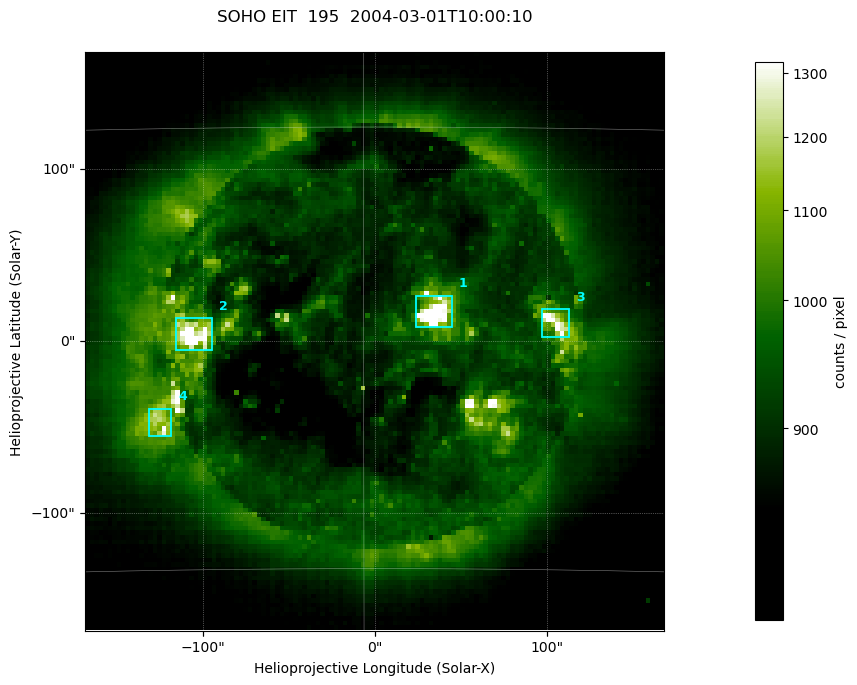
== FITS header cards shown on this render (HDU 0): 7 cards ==
TELESCOP= 'SOHO'               /
INSTRUME= 'EIT'                /
WAVELNTH=                  195 / 171 = Fe IX/X, 195 = Fe XII,
DATE-OBS= '2004-03-01T10:00:10.548' / UTC at spacecraft
CTYPE1  = 'Solar-X '           /
CTYPE2  = 'Solar-Y '           /
BUNIT   = 'counts / pixel    ' /

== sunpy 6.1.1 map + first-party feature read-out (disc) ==
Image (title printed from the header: SOHO EIT  195  2004-03-01T10:00:10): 128 x 128 px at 2.63 arcsec/px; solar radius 979 arcsec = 372 px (partial field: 3.8% of the solar disc is inside the frame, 100% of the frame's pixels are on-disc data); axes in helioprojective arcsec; data unit counts / pixel (BUNIT, on the colour bar)
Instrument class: DISC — disc imager (sunpy class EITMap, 195 A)
Bright regions (active regions / flare kernels): reference = the on-disc median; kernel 3 px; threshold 5 sigma = 244 counts / pixel over a disc level ~897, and >= 1.15x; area >= 16 px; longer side >= 3 px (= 7.9 arcsec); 4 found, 4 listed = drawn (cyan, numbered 1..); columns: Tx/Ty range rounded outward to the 10 arcsec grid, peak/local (2 s.f.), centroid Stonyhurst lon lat
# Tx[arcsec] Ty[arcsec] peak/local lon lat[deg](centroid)
1 20..50 0..30 1.8 +2 -6
2 -120..-90 -10..20 1.7 -6 -7
3 90..120 0..20 1.4 +7 -7
4 -140..-110 -60..-40 1.3 -7 -10